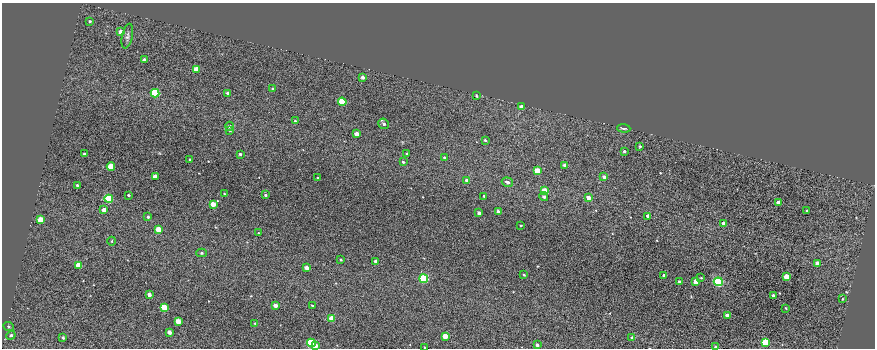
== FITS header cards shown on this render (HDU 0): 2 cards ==
NAXIS1  =                  873
NAXIS2  =                  346

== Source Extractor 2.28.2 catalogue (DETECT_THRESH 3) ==
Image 873 x 346 px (HDU 0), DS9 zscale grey, 1 PNG px = 1 image px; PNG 877 x 350 px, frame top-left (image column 1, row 346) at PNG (2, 3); each listed source drawn as its Kron ellipse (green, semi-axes under 4 px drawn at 4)
Background 1020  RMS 1.2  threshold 3.66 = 3 sigma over >= 5 px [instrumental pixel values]
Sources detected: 95; all 95 listed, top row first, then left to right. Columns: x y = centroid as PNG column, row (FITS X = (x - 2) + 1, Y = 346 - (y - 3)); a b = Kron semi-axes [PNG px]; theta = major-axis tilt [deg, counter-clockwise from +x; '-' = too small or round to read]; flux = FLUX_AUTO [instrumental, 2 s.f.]
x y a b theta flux
90 21 3 3 - 130
121 32 4 3 - 640
127 36 12 5 77 250
144 60 3 3 - 290
197 69 4 4 - 1700
362 77 4 3 - 270
272 89 3 2 - 64
155 93 4 4 - 8300
227 93 4 3 - 160
476 96 3 3 - 100
342 102 4 4 - 5600
521 106 4 3 - 360
295 121 3 3 - 90
384 124 5 5 - 230
229 126 4 4 - 250
624 128 7 3 -5 140
230 131 3 3 - 72
357 134 4 3 - 620
485 140 3 3 - 140
640 146 3 3 - 100
624 151 3 3 - 120
84 154 3 3 - 180
240 154 3 3 - 130
407 154 3 3 - 94
444 157 3 2 - 81
190 159 3 3 - 99
403 162 4 4 - 120
565 165 4 3 - 490
111 167 4 4 - 3300
537 171 4 4 - 1800
155 177 4 3 - 870
604 177 4 4 - 250
317 178 2 2 - 64
467 180 4 4 - 380
507 182 6 4 -19 280
77 185 3 3 - 120
544 191 4 4 - 1900
224 194 3 2 - 61
128 195 3 2 - 88
265 195 3 2 - 110
484 196 3 3 - 120
544 196 4 4 - 230
588 197 4 3 - 500
109 199 4 4 - 8700
779 203 4 4 - 850
213 204 4 3 - 1000
104 210 4 3 - 1000
498 211 3 3 - 210
807 211 3 2 - 67
479 213 3 3 - 280
648 216 4 3 - 420
148 217 3 3 - 130
41 220 4 4 - 2200
724 223 4 3 - 620
521 225 3 2 - 78
158 229 4 4 - 1300
258 233 4 3 - 63
112 241 4 3 - 57
202 253 5 4 - 150
341 260 3 2 - 94
375 261 3 3 - 250
817 263 4 3 - 430
79 265 4 4 - 2200
306 268 3 3 - 480
524 275 2 2 - 71
664 275 3 3 - 190
786 277 4 4 - 2000
701 278 3 2 - 70
424 279 4 4 - 10000
679 281 3 3 - 110
695 281 4 3 - 960
718 282 4 4 - 17000
149 295 3 3 - 370
773 296 3 3 - 320
842 299 4 3 - 84
275 305 4 3 - 530
312 305 3 2 - 72
164 307 4 4 - 2800
786 308 2 2 - 62
727 315 3 3 - 310
332 318 4 4 - 2400
178 321 4 3 - 1300
255 323 4 3 - 63
9 327 5 3 - 92
169 332 4 3 - 460
11 335 5 4 - 200
445 336 4 3 - 1400
63 338 4 3 - 140
632 338 4 4 - 290
765 342 4 4 - 5200
311 343 4 4 - 8600
537 345 3 3 - 260
315 346 3 3 - 650
424 347 2 2 - 63
716 347 3 3 - 170
At the frame edge (FLAGS 8, measured only in part): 2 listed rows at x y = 424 347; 716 347